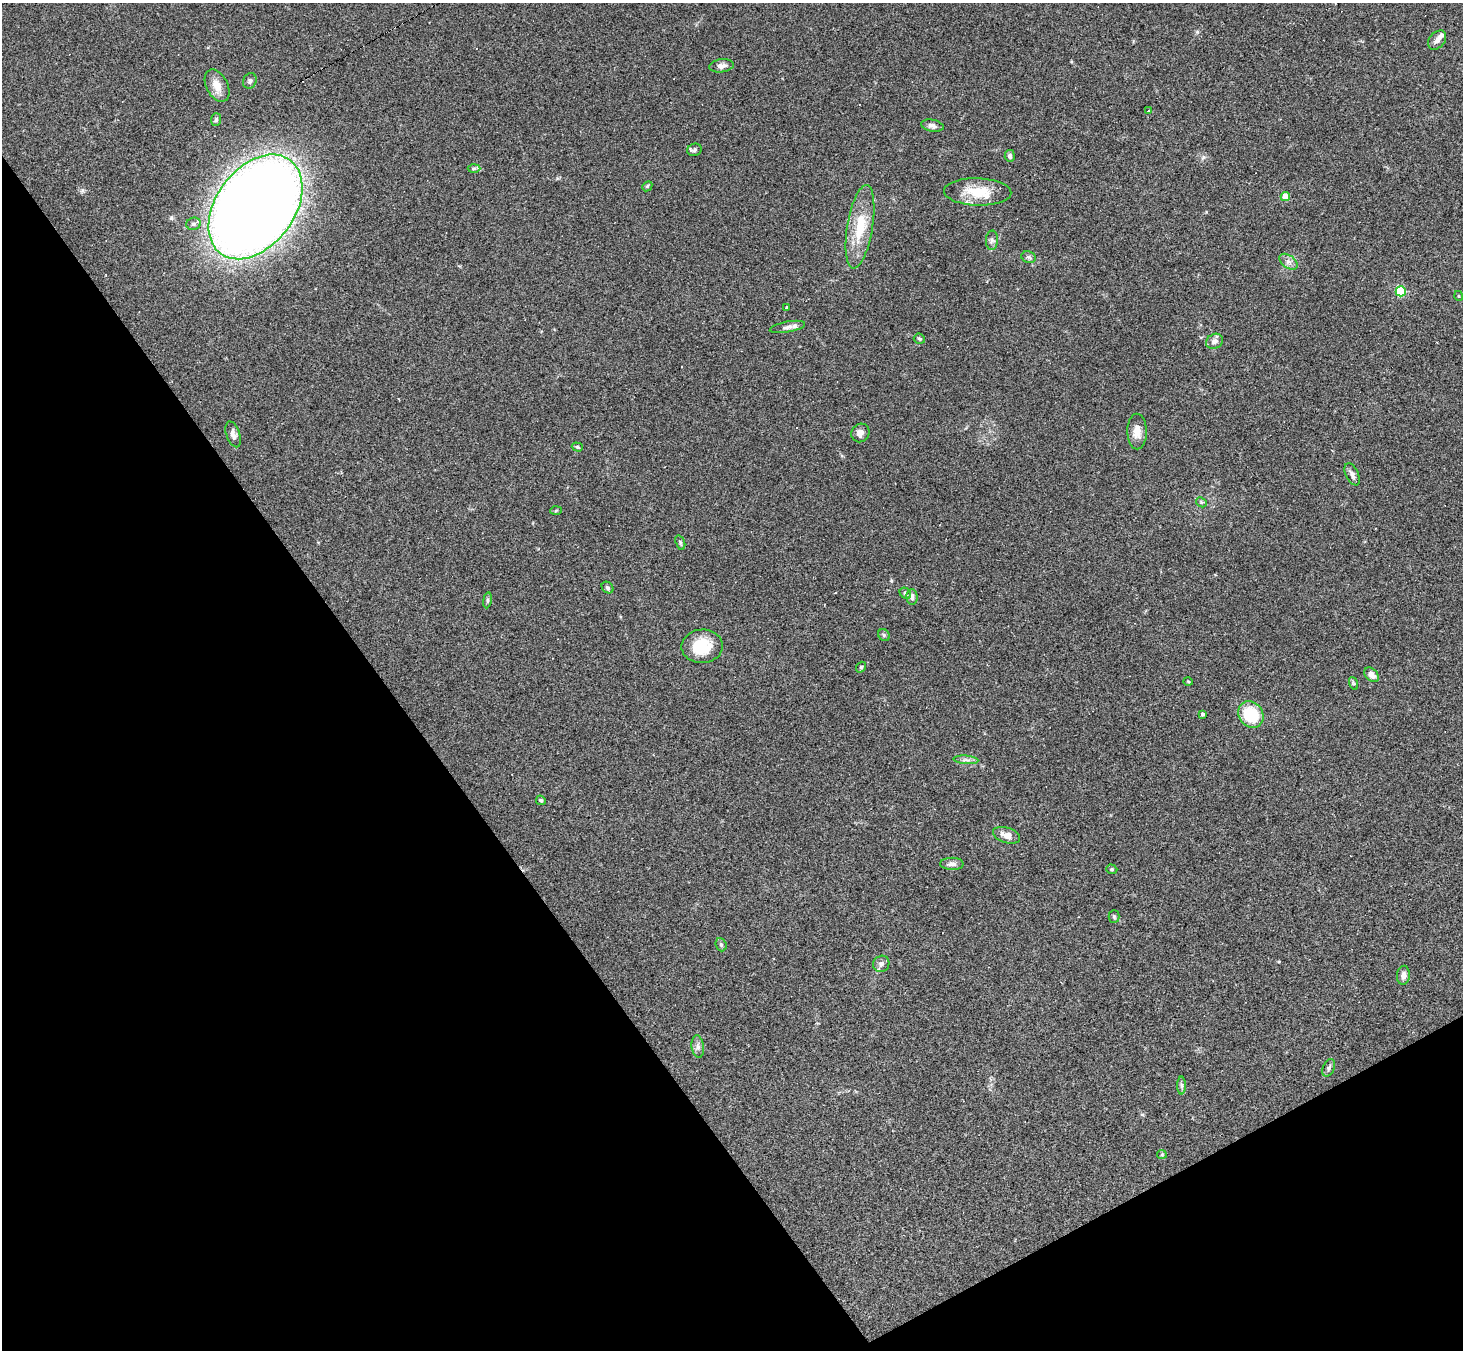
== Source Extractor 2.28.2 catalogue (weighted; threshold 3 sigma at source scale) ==
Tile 14 of 4 x 4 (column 2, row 4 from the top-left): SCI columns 1462-2922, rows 291-1638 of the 5843 x 5835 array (HDU 1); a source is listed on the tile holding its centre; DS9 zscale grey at full resolution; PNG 1465 x 1352 px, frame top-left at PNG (2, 3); each listed source drawn as its Kron ellipse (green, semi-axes under 4 px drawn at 4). Shown black and unused: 32% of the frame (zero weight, under 2 of 3 exposures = <1% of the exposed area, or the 3 px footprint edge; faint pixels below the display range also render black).
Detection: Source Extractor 2.28.2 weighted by HDU 2 'WHT'; one run over the whole footprint, this tile lists its part. Background 0.101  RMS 0.0084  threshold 0.0379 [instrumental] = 3 sigma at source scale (4.5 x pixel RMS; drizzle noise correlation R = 1.50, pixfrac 1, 0.05/0.05 arcsec/px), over >= 5 px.
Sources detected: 60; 1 cosmic-ray / hot-pixel residue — neither listed nor drawn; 1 inside a brighter listed object's ellipse — not listed separately; the other 58 listed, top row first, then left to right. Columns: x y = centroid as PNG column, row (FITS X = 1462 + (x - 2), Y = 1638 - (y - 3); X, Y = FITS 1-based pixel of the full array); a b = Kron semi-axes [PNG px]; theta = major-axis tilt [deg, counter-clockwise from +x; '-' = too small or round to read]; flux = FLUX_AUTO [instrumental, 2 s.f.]
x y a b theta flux
1437 40 11 7 47 3.8
722 66 12 6 8 3.9
250 81 8 6 63 2.2
217 86 17 10 -63 9.3
1148 110 3 3 - 1.6
216 120 6 5 - 1.6
932 126 11 6 -11 3.1
695 150 7 6 - 1.9
1010 156 6 5 - 2.3
474 168 6 4 2 1.3
647 186 6 4 44 1
978 192 34 13 -2 23
1285 196 5 4 - 16
255 207 58 39 53 1800
194 224 7 6 - 2.3
860 227 42 13 81 29
992 240 9 6 88 2.5
1029 257 7 5 -20 2
1288 262 10 6 -37 3.7
1401 291 5 5 - 54
1459 296 5 3 - 0.66
787 308 3 3 - 8
787 327 18 5 11 3.8
919 339 6 5 - 1.3
1215 341 9 7 29 3.7
1137 432 18 10 -89 8.5
860 433 9 9 - 4.3
233 434 13 6 -71 4.1
577 447 5 4 - 1.3
1352 474 12 6 -65 3.5
1201 502 6 4 -46 1.2
556 511 6 4 4 0.95
680 543 7 4 -71 1.4
607 588 6 5 - 1.5
905 593 6 5 - 1.7
912 597 8 5 -89 2.9
487 600 8 4 82 1.4
884 635 6 5 - 1.4
702 646 20 17 3 27
861 667 6 4 51 1.3
1371 675 8 5 -46 6.1
1188 682 5 3 - 0.74
1353 683 6 4 -71 1.1
1203 714 3 3 - 1.7
1251 714 14 12 -52 37
966 760 12 3 -5 2.6
541 800 5 4 - 1.2
1007 835 14 7 -18 6.7
952 864 12 6 -1 3.8
1112 869 6 4 -19 1.1
1114 916 6 5 - 1.4
721 945 7 5 -69 1.6
881 964 8 8 - 3.4
1403 975 9 6 85 3.8
698 1046 11 6 -82 3.2
1329 1068 9 5 68 1.9
1182 1086 9 4 -90 1.9
1162 1154 5 4 - 0.84